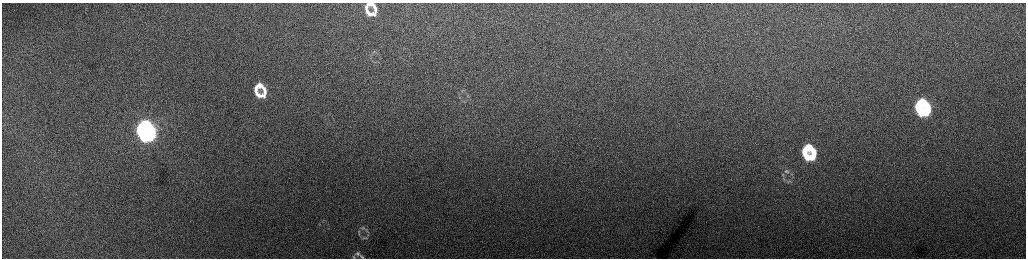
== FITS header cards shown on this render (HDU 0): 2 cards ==
NAXIS1  =                 2048 /fastest changing axis
NAXIS2  =                  512 /next to fastest changing axis

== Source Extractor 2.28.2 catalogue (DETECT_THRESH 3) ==
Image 2048 x 512 px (HDU 0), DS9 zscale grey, zoomed out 1/2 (1 PNG px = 2 x 2 image px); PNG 1028 x 260 px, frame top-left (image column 1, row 511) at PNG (2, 3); no overlay
Background 165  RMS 1.8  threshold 5.27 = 3 sigma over >= 5 px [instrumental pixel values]
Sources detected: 32; all 32 listed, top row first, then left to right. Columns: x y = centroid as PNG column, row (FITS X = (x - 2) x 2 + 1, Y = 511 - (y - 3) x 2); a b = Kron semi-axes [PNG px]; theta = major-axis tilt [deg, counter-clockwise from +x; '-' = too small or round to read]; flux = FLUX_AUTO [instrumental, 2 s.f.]
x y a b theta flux
370 4 9 5 0 2100
366 7 8 5 -83 1700
375 8 12 4 -77 2100
367 11 9 5 -41 1800
371 14 13 6 -3 2900
374 52 4 3 - 380
260 85 8 6 -3 3200
256 89 8 4 89 1900
264 90 11 5 -77 2800
462 90 4 3 - 330
256 93 6 4 -42 1400
261 96 11 5 -3 3000
922 102 6 6 - 13000
918 107 10 4 -78 12000
927 107 11 5 -79 14000
922 113 9 4 -14 14000
145 126 8 6 -2 47000
142 130 12 4 -77 48000
150 130 10 5 -78 45000
147 136 9 4 -4 42000
808 147 6 6 - 7400
804 152 10 4 -77 7000
813 152 10 5 -77 7000
809 158 9 4 -8 7400
786 171 8 4 -8 930
783 175 6 3 78 540
362 228 7 4 4 660
359 231 5 3 - 340
366 238 6 2 -2 360
358 254 5 4 - 520
354 257 4 3 - 280
362 257 6 3 -38 380
At the frame edge (FLAGS 8, measured only in part): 2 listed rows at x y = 370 4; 354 257